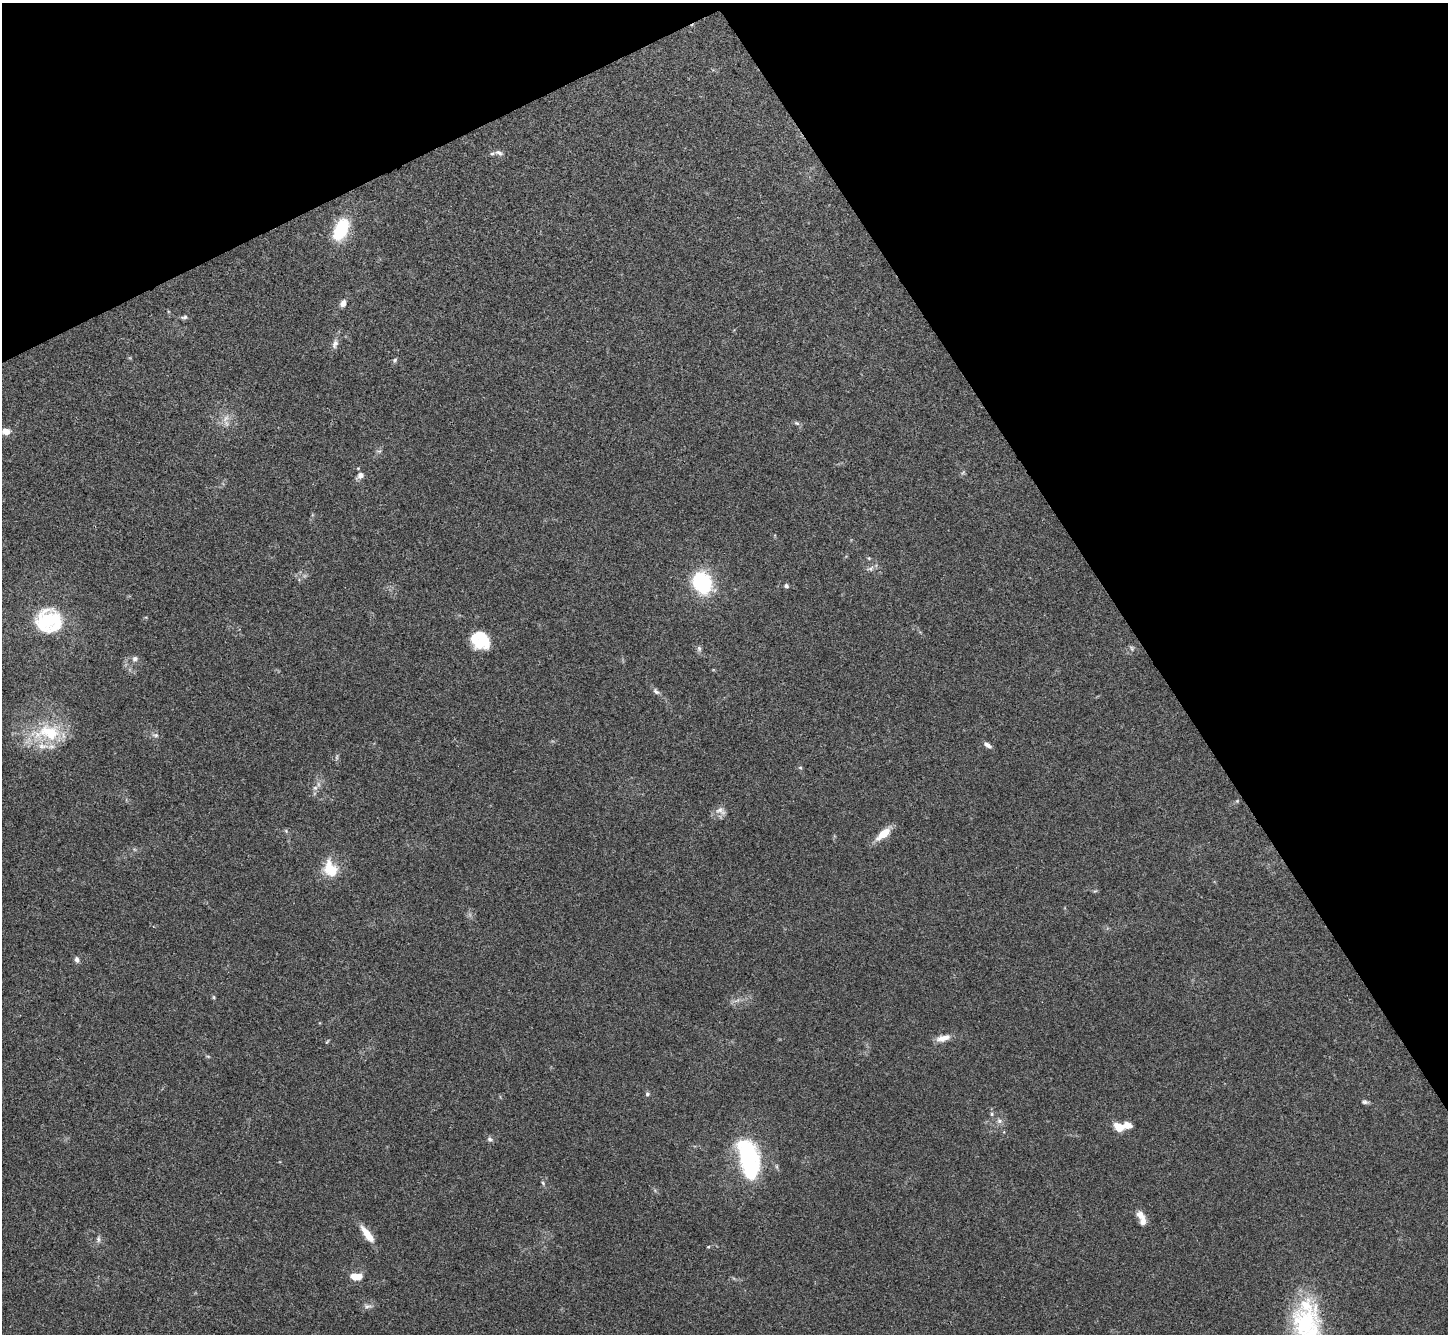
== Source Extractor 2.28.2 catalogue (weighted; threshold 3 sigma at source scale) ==
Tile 3 of 4 x 4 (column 3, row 1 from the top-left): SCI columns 2893-4338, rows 4152-5483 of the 5785 x 5776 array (HDU 1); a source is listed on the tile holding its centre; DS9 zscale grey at full resolution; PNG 1450 x 1336 px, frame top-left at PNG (2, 3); no overlay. Shown black and unused: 28% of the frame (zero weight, under 3 of 4 exposures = <1% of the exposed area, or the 3 px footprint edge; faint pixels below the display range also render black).
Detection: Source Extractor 2.28.2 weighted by HDU 2 'WHT'; one run over the whole footprint, this tile lists its part. Background 0.0707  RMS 0.0055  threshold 0.0248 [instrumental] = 3 sigma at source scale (4.5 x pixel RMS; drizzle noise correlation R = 1.50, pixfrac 1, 0.05/0.05 arcsec/px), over >= 5 px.
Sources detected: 61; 2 too faint to see at this stretch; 3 inside a brighter object's white glare — not listed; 4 inside a brighter listed object's ellipse — not listed separately; the other 52 listed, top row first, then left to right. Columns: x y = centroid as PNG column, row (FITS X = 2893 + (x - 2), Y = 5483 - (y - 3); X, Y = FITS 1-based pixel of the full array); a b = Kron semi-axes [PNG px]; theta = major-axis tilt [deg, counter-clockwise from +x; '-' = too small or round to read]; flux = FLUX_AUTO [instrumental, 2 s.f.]
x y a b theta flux
499 153 12 6 -20 2.4
341 229 20 12 65 31
343 303 8 6 55 3.2
184 317 9 6 14 1.4
335 344 13 7 70 2.7
395 360 7 5 48 0.97
226 418 13 6 51 3.3
797 423 8 5 -26 1.1
6 431 7 6 - 5.9
379 451 8 5 0 1
360 476 10 7 40 2.5
870 569 12 6 14 2
702 582 18 14 -51 54
786 586 6 5 - 1.2
50 620 32 25 -25 35
481 635 30 12 -62 16
699 648 8 6 -88 1.4
1132 648 8 5 -53 1.1
135 659 8 7 - 2
656 691 11 6 -43 1.8
48 732 56 23 6 33
155 735 9 6 -7 1.7
987 745 11 5 -34 2.4
800 768 6 5 - 0.83
315 788 7 6 - 1.6
1237 801 5 5 - 0.63
721 811 15 10 -29 3.5
286 831 6 4 -48 0.82
883 834 16 7 40 11
330 868 24 17 -67 14
1095 891 6 4 30 0.76
77 960 7 6 - 2
214 997 6 4 -89 0.69
943 1038 19 8 14 5
327 1041 7 3 45 0.52
208 1056 6 3 -19 0.65
647 1094 6 5 - 1.1
1365 1102 8 5 -7 1.3
992 1114 5 5 - 0.91
999 1121 7 7 - 1.9
1127 1125 9 6 -17 5
1119 1127 10 7 -31 8.8
489 1139 7 6 - 1.5
748 1159 34 26 -75 51
543 1183 7 4 -47 0.8
1140 1215 12 10 -53 4.1
367 1234 23 7 -53 8.5
98 1239 10 5 -85 1.6
708 1247 5 3 - 0.54
356 1277 14 8 -2 6.5
368 1306 13 6 4 2.2
1305 1323 50 37 53 57
Isophote crosses this tile's border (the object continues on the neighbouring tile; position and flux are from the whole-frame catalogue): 1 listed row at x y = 1305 1323